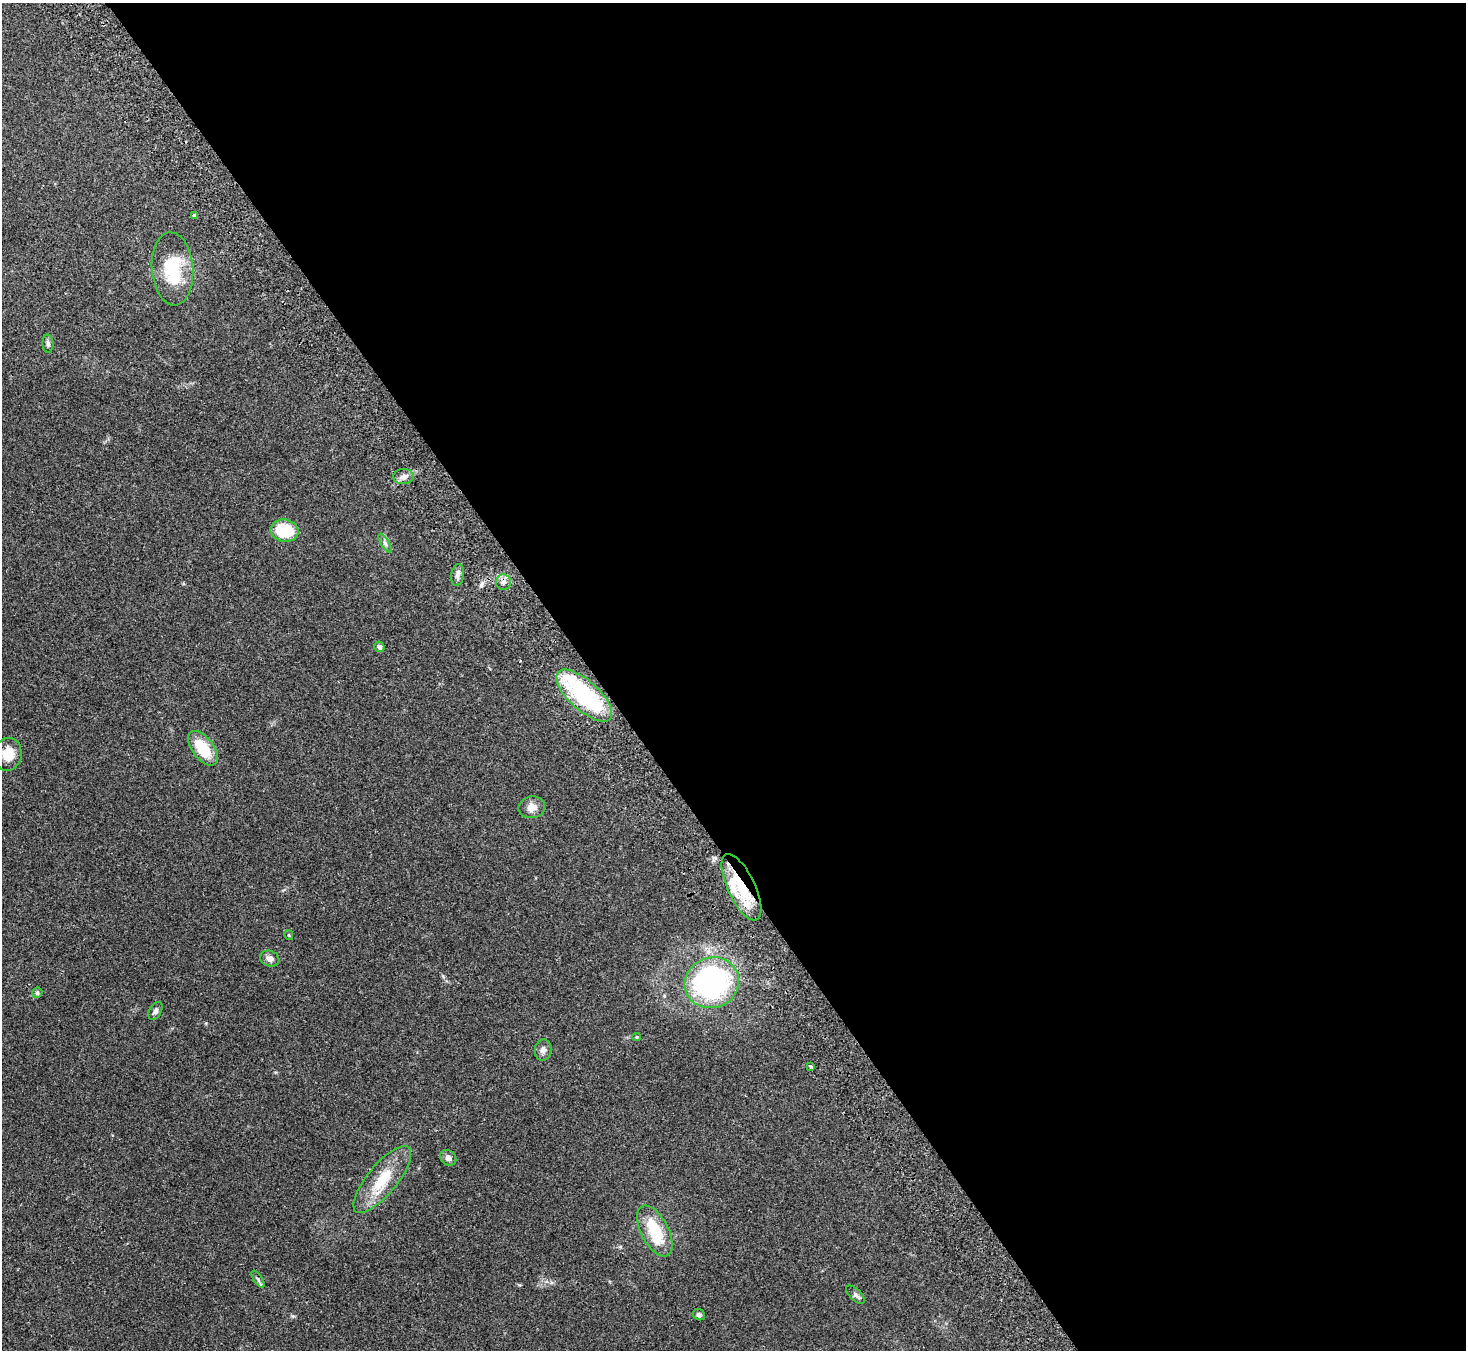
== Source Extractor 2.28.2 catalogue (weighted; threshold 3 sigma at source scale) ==
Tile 8 of 4 x 4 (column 4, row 2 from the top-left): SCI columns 4444-5907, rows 2895-4242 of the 5960 x 5922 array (HDU 1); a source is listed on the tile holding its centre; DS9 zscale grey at full resolution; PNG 1468 x 1352 px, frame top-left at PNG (2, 3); each listed source drawn as its Kron ellipse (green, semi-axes under 4 px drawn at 4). Shown black and unused: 60% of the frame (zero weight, under 2 of 3 exposures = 3% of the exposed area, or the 3 px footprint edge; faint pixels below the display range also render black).
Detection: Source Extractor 2.28.2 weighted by HDU 2 'WHT'; one run over the whole footprint, this tile lists its part. Background 0.0842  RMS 0.0075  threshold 0.0337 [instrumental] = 3 sigma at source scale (4.5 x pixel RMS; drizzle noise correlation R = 1.50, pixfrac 1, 0.05/0.05 arcsec/px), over >= 5 px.
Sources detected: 32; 4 inside a brighter listed object's ellipse — not listed separately; the other 28 listed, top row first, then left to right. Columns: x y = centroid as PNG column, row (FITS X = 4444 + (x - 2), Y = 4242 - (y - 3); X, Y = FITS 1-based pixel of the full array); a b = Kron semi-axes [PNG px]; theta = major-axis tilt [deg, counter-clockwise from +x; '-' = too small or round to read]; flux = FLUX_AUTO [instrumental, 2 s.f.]
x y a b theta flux
194 215 3 3 - 3.3
172 269 36 20 -86 38
48 344 9 5 -86 2.2
403 476 10 7 4 3.7
284 531 14 11 -11 29
385 543 10 4 -58 1.9
457 575 11 6 83 3.3
503 582 7 7 - 3.2
379 647 5 5 - 2.5
584 696 35 14 -42 87
203 748 20 10 -53 23
8 754 16 14 80 13
532 807 13 11 12 6.2
741 887 36 13 -64 32
289 935 5 3 - 0.69
270 959 10 7 -20 4.3
712 983 27 25 23 140
37 993 5 5 - 1.7
155 1011 10 6 59 2.4
637 1037 4 4 - 0.82
543 1050 11 8 84 3.7
810 1066 4 3 - 1.9
448 1158 8 7 - 3.5
382 1179 41 15 50 26
655 1231 28 13 -62 29
258 1279 10 4 -57 1.5
855 1295 12 5 -44 2
699 1315 6 5 - 1.9
Overlapping masked pixels (flux is a lower limit): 3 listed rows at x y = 457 575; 584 696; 741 887